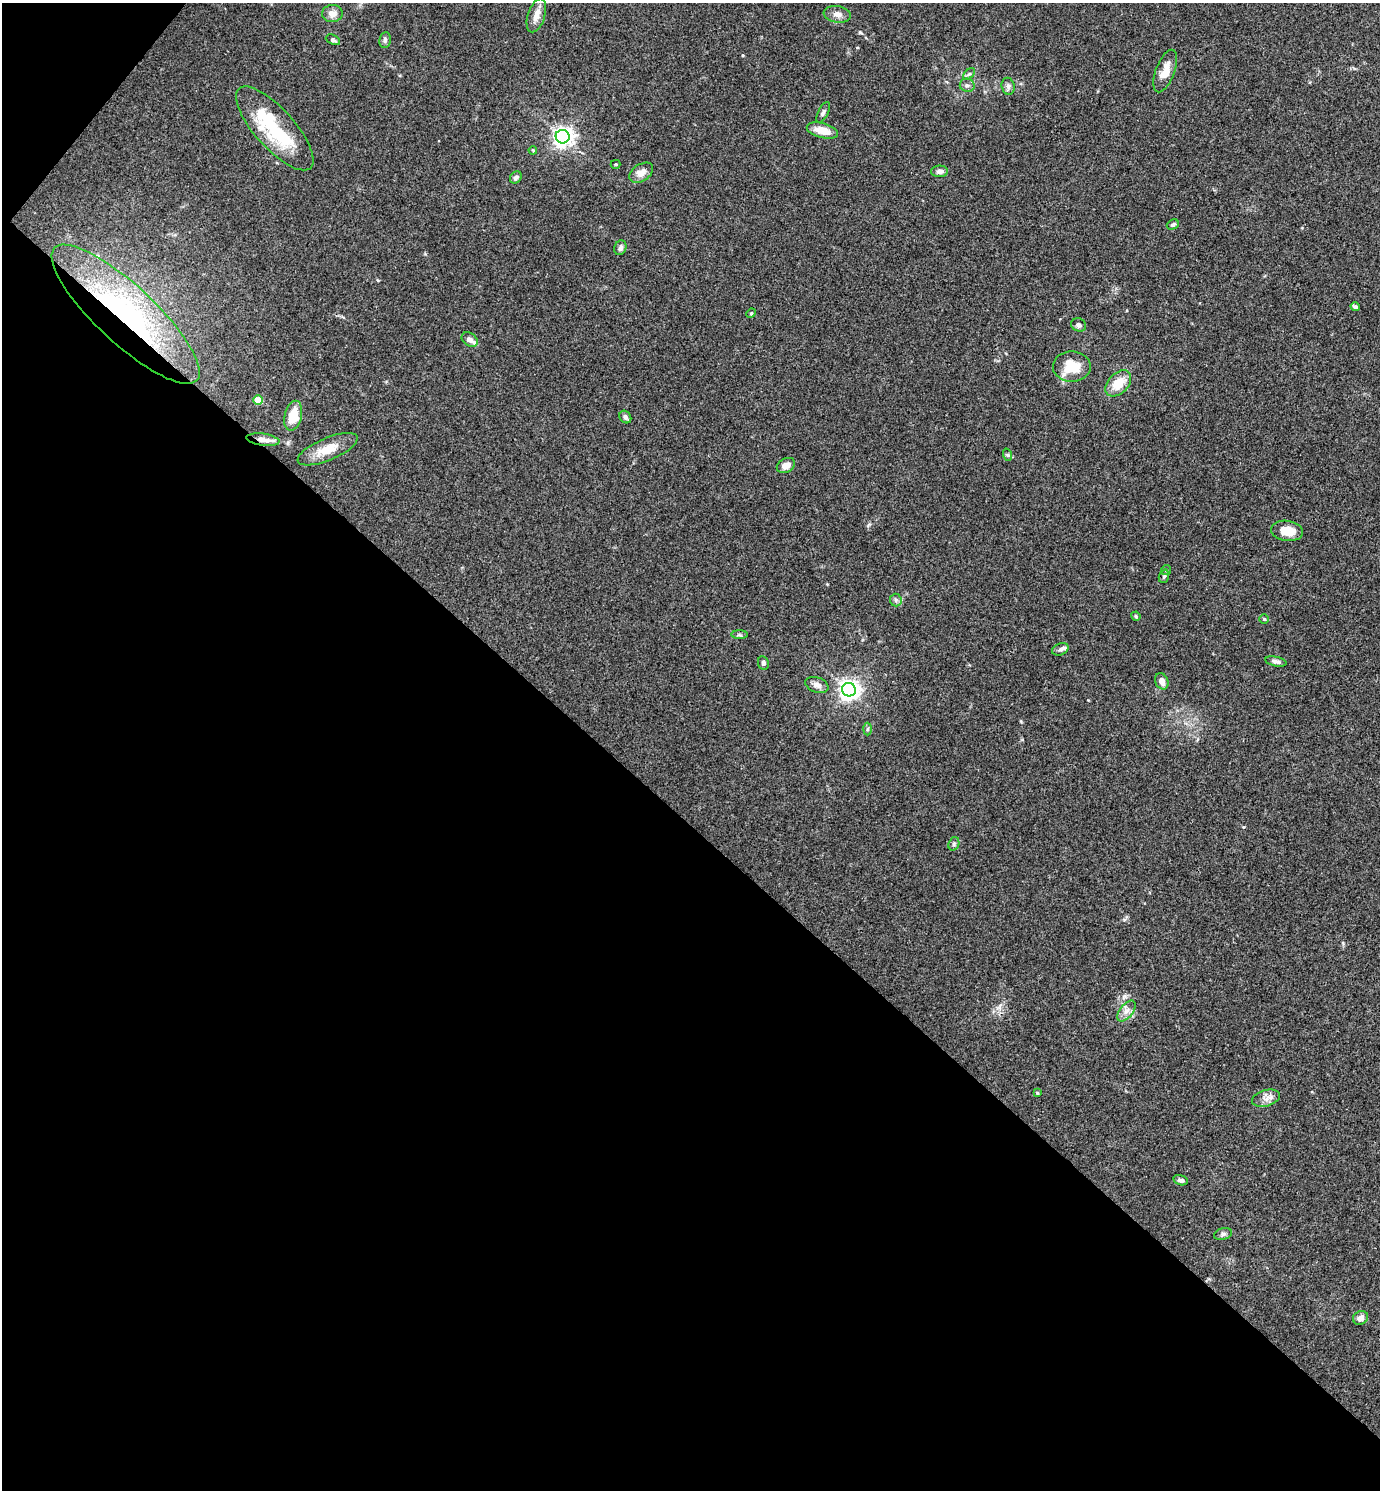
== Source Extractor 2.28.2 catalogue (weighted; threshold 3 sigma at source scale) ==
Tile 9 of 4 x 4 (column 1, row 3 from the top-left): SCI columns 154-1531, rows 1491-2978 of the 5959 x 5956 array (HDU 1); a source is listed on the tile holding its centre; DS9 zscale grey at full resolution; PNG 1382 x 1492 px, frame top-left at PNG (2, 3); each listed source drawn as its Kron ellipse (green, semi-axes under 4 px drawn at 4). Shown black and unused: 46% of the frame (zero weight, under 3 of 4 exposures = <1% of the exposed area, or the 3 px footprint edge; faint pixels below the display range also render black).
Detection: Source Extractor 2.28.2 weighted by HDU 2 'WHT'; one run over the whole footprint, this tile lists its part. Background 0.0891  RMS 0.0065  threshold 0.0292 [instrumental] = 3 sigma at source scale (4.5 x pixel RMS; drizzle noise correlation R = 1.50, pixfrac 1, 0.05/0.05 arcsec/px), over >= 5 px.
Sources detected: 58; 3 inside a brighter listed object's ellipse — not listed separately; the other 55 listed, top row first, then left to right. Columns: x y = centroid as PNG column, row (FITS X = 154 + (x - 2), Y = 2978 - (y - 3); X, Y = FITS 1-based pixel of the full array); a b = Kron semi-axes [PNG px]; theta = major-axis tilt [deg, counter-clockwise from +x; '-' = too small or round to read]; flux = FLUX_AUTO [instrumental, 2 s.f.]
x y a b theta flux
332 13 10 8 3 5
837 14 14 8 -9 3.9
536 15 17 8 72 5.8
333 40 7 5 -25 1.4
385 40 8 5 82 1.7
1165 71 22 9 69 9.3
969 74 7 4 43 1.2
967 85 7 6 - 2
1008 86 8 6 -77 2.1
823 112 11 5 62 1.8
275 128 53 19 -48 48
822 130 16 7 -14 9.9
563 137 7 6 - 370
533 150 4 3 - 0.61
615 164 5 3 - 0.76
939 171 8 6 1 2.8
641 173 13 8 33 5.1
516 177 6 5 - 2.1
1173 225 6 4 26 1.3
620 248 7 6 - 2.2
1355 307 4 3 - 1.6
751 313 5 4 - 0.77
126 314 97 29 -43 120
1079 325 8 6 -26 2
470 340 9 6 -35 3
1072 367 19 15 -1 17
1118 383 15 10 45 12
258 400 5 4 - 13
293 416 15 8 76 14
625 417 7 5 -51 2
263 440 16 6 -8 4.8
328 449 32 11 23 13
1008 455 6 4 -71 0.86
786 465 9 7 26 4.9
1287 531 16 10 -7 9.5
1166 570 5 5 - 0.88
1164 576 7 5 71 1.2
896 600 6 5 - 1.5
1136 616 5 4 - 0.84
1264 619 5 5 - 0.72
739 635 8 4 0 1.2
1060 649 8 5 22 1.7
1276 661 11 5 -11 2.2
763 663 7 5 -80 1.4
1162 681 8 6 -65 4.8
817 685 12 7 -20 3.4
849 690 7 7 - 370
868 729 6 4 88 1
954 844 7 5 70 1.4
1126 1011 12 6 51 3.7
1037 1093 4 3 - 0.69
1266 1098 14 8 15 4.2
1181 1180 7 5 -15 2.1
1223 1234 9 5 15 1.8
1361 1318 8 6 32 4
Overlapping masked pixels (flux is a lower limit): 2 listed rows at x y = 126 314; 263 440